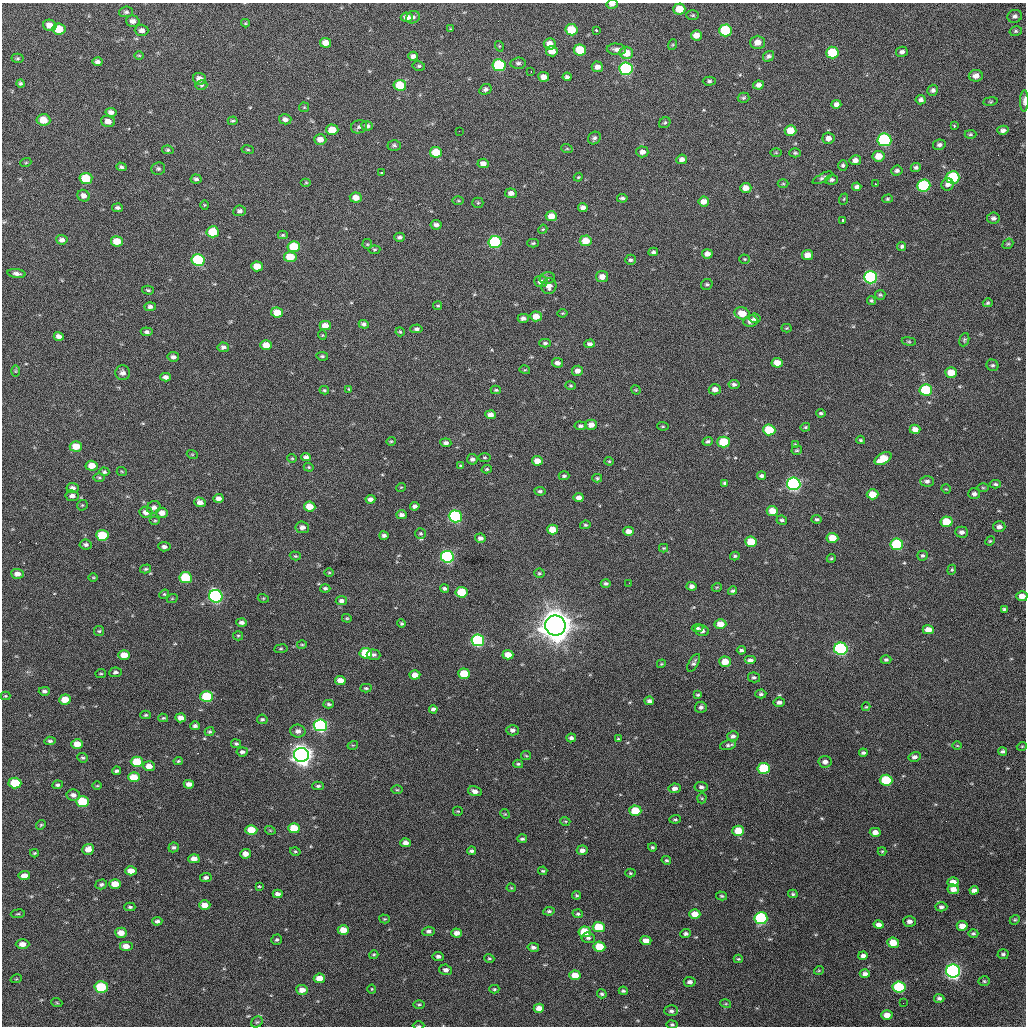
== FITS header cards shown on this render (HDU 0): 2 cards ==
NAXIS1  =                 1024 / length of data axis 1
NAXIS2  =                 1024 / length of data axis 2

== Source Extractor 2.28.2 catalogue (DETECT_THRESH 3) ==
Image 1024 x 1024 px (HDU 0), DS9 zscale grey, 1 PNG px = 1 image px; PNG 1028 x 1028 px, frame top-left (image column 1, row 1024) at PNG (2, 3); each listed source drawn as its Kron ellipse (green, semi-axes under 4 px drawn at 4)
Background 324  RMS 15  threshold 46.4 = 3 sigma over >= 5 px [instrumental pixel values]
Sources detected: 513; of the 513, the 500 brightest by FLUX_AUTO listed and drawn (13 fainter detections omitted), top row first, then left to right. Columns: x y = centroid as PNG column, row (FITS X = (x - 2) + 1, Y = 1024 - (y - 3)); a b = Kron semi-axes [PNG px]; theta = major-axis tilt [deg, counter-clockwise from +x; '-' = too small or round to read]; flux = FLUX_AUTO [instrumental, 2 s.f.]
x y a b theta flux
612 4 6 4 5 3.8e+03
679 9 6 5 - 1.8e+04
126 12 7 5 5 2.2e+03
693 15 6 4 0 1.5e+03
1015 16 7 6 - 3.3e+03
407 17 6 4 -1 6.4e+03
413 17 7 6 - 2.7e+03
133 21 7 5 -16 4.6e+03
245 23 4 4 - 9.9e+02
50 25 7 5 -14 8.4e+03
59 29 6 5 - 2.3e+04
450 29 4 3 - 9.9e+02
142 30 7 5 -3 3.8e+03
571 30 6 5 - 2.9e+04
596 30 3 3 - 3.5e+03
725 30 6 6 - 5.9e+04
1016 31 6 5 - 1.7e+03
696 35 5 5 - 7.8e+03
757 42 7 7 - 9.1e+03
326 43 6 5 - 1.0e+04
550 44 6 5 - 9.7e+03
672 45 5 3 - 1.1e+03
499 46 5 3 - 9.0e+02
616 49 9 5 -5 4.3e+03
580 50 6 5 - 2.8e+04
552 51 6 5 - 1.1e+04
902 52 6 5 - 3.0e+03
626 53 7 6 - 1.5e+04
832 53 6 6 - 4.2e+04
139 55 5 3 - 1.0e+03
413 56 5 4 - 3.9e+03
769 56 6 5 - 2.7e+03
17 58 6 4 1 1.5e+03
97 62 5 4 - 3.2e+03
518 63 7 5 5 2.7e+03
499 65 6 6 - 8.1e+04
419 66 6 4 -12 1.7e+03
597 67 5 5 - 5.6e+03
626 69 7 6 - 1.5e+05
531 71 2 2 - 9.9e+02
976 76 7 6 - 6.3e+03
544 77 5 5 - 7.3e+03
567 77 4 3 - 2.3e+03
199 79 6 6 - 6.9e+03
709 81 6 4 0 1.9e+03
20 84 4 4 - 1.9e+03
201 85 6 4 14 1.8e+03
400 85 6 5 - 3.1e+04
758 85 5 4 - 4.4e+03
485 89 6 5 - 2.8e+03
933 90 5 5 - 2.7e+03
744 98 6 5 - 1.7e+03
921 100 5 4 - 2.9e+03
990 101 7 3 8 1.2e+03
1024 101 10 4 88 4.9e+03
836 104 5 4 - 4.2e+03
304 107 5 5 - 1.2e+03
111 112 5 4 - 4.3e+03
285 119 6 5 - 3.5e+03
43 120 7 6 - 1.6e+04
108 121 7 5 -16 7.1e+03
233 121 5 3 - 1.4e+03
665 123 6 5 - 1.8e+03
367 126 6 5 - 3.4e+03
954 126 3 2 - 1.6e+03
359 127 8 6 17 3.0e+03
332 130 6 5 - 1.6e+04
790 130 6 5 - 1.7e+04
1003 130 5 4 - 3.5e+03
459 131 2 2 - 1.4e+03
970 134 6 4 3 1.6e+03
594 138 7 6 - 2.6e+03
828 138 6 5 - 5.8e+03
320 139 6 5 - 7.6e+03
884 140 7 6 - 1.3e+05
394 145 6 5 - 2.2e+03
939 145 6 5 - 2.9e+03
248 149 6 3 -9 1.1e+03
567 149 6 3 -18 1.0e+03
168 150 5 4 - 1.4e+03
436 152 6 5 - 2.6e+04
642 152 6 5 - 5.0e+03
776 153 6 4 -1 1.1e+03
795 153 5 4 - 1.6e+03
878 156 6 5 - 1.3e+04
682 159 5 5 - 4.7e+03
855 160 5 5 - 5.1e+03
26 162 5 3 - 9.6e+02
483 163 5 5 - 5.3e+03
843 166 5 4 - 2.2e+03
121 167 5 4 - 2.2e+03
916 167 5 4 - 2.0e+03
158 169 7 6 - 2.2e+03
897 171 5 5 - 2.6e+03
381 173 3 3 - 9.6e+02
578 177 4 4 - 1.0e+03
953 177 6 6 - 7.2e+04
86 178 6 5 - 2.7e+04
823 178 11 4 28 2.7e+03
196 179 5 4 - 2.4e+03
832 180 6 5 - 2.4e+03
306 183 5 3 - 1.0e+03
783 184 5 3 - 9.9e+02
876 184 3 2 - 1.2e+03
948 184 6 6 - 4.0e+03
924 186 6 6 - 8.1e+04
857 187 4 4 - 2.8e+03
746 188 6 5 - 9.2e+03
511 193 6 4 -7 4.6e+03
84 196 6 5 - 4.5e+03
356 197 6 5 - 8.9e+03
622 198 5 4 - 2.2e+03
844 199 6 3 70 9.9e+02
887 199 5 4 - 1.4e+03
458 201 5 3 - 1.3e+03
704 201 5 5 - 7.8e+03
478 203 5 5 - 1.3e+03
205 205 4 4 - 1.0e+03
583 207 5 4 - 4.5e+03
117 208 5 4 - 2.4e+03
239 211 6 5 - 2.9e+03
551 216 5 5 - 1.2e+04
993 218 6 5 - 2.9e+03
843 220 3 3 - 6.4e+03
436 225 5 5 - 3.6e+03
543 229 5 3 - 9.2e+02
213 232 6 5 - 3.2e+04
283 235 5 4 - 1.4e+03
399 237 5 4 - 2.6e+03
62 240 6 5 - 4.0e+03
117 241 6 5 - 1.5e+04
586 241 6 5 - 1.8e+04
495 242 6 6 - 1.0e+05
533 243 5 4 - 1.4e+03
367 244 5 5 - 1.2e+03
1008 244 6 5 - 1.5e+03
902 246 4 4 - 1.9e+03
294 247 6 5 - 2.9e+04
374 250 6 4 6 1.3e+03
653 252 5 3 - 2.0e+03
707 254 5 4 - 6.0e+03
808 255 5 5 - 9.0e+03
290 257 6 5 - 2.3e+04
745 259 5 4 - 1.3e+03
198 260 6 6 - 8.7e+04
631 260 5 5 - 2.1e+03
257 266 6 5 - 1.3e+04
17 274 9 4 -6 4.0e+03
602 276 6 5 - 7.0e+03
871 277 6 6 - 1.7e+05
547 278 7 5 16 2.8e+03
541 281 6 5 - 6.9e+03
707 284 6 5 - 1.8e+03
549 286 8 7 - 5.6e+03
148 290 6 3 -15 1.6e+03
880 295 5 5 - 1.8e+03
871 300 4 4 - 1.4e+03
988 303 5 4 - 1.7e+03
438 306 4 3 - 1.2e+03
150 307 5 4 - 3.2e+03
277 312 6 5 - 1.7e+04
563 313 5 3 - 1.0e+03
742 313 8 6 -18 1.6e+04
536 316 6 5 - 1.1e+04
523 318 5 4 - 3.6e+03
755 318 5 4 - 2.8e+03
750 321 7 6 - 5.8e+03
364 324 5 4 - 2.8e+03
325 325 5 4 - 9.7e+03
787 328 5 4 - 1.1e+03
416 329 6 4 3 2.4e+03
147 332 6 4 -6 2.7e+03
400 332 5 4 - 1.3e+03
322 335 5 3 - 8.6e+02
59 336 5 4 - 4.4e+03
964 340 7 5 70 1.6e+03
909 341 7 3 -8 1.3e+03
545 343 6 4 0 1.9e+03
590 344 5 4 - 3.1e+03
266 345 5 5 - 1.3e+04
223 347 5 4 - 3.2e+03
322 356 6 4 -8 1.6e+03
173 357 5 5 - 3.5e+03
557 363 5 4 - 4.0e+03
777 363 5 5 - 1.2e+04
992 365 6 5 - 1.9e+03
525 370 5 3 - 1.0e+03
16 371 6 4 -90 1.3e+03
577 371 5 5 - 5.0e+03
951 372 6 5 - 1.7e+04
123 373 7 7 - 4.7e+03
166 377 5 4 - 4.4e+03
734 384 5 4 - 2.5e+03
571 386 5 4 - 1.2e+03
349 389 4 4 - 1.1e+03
715 389 6 5 - 5.9e+03
324 390 5 3 - 1.5e+03
496 390 5 4 - 1.4e+03
636 390 5 4 - 1.1e+03
926 390 6 5 - 6.4e+04
821 413 5 4 - 1.8e+03
490 415 5 4 - 5.6e+03
591 425 6 5 - 7.9e+03
580 426 6 4 -5 2.3e+03
663 426 6 4 -6 1.2e+03
805 427 5 4 - 1.4e+03
915 429 5 4 - 6.5e+03
769 430 6 5 - 4.2e+04
861 440 4 3 - 1.3e+03
391 441 4 4 - 1.2e+03
708 441 5 3 - 1.8e+03
724 442 6 5 - 4.1e+04
446 443 5 4 - 3.1e+03
795 445 3 3 - 1.2e+03
76 446 6 5 - 1.4e+04
797 450 5 4 - 1.5e+03
192 454 5 3 - 9.7e+02
306 457 5 4 - 3.2e+03
485 457 6 3 -1 1.2e+03
292 458 4 4 - 1.0e+03
472 459 5 5 - 2.9e+03
883 459 9 5 29 2.3e+04
537 461 5 4 - 1.0e+04
609 461 4 4 - 1.0e+03
92 466 6 5 - 1.1e+04
461 466 4 3 - 1.5e+03
309 467 5 4 - 1.3e+03
487 469 5 4 - 1.3e+03
104 472 5 4 - 1.8e+03
122 472 5 3 - 9.0e+02
564 476 5 4 - 1.7e+03
761 476 4 3 - 2.7e+03
99 478 5 3 - 1.3e+03
597 478 5 4 - 1.3e+03
927 481 7 5 -2 3.0e+03
725 483 4 4 - 1.7e+03
794 484 7 6 - 2.4e+05
995 484 6 4 -3 1.7e+03
401 487 5 3 - 8.6e+02
72 488 6 5 - 4.1e+03
983 488 6 4 -1 1.2e+03
946 489 5 4 - 9.6e+02
540 491 5 4 - 1.9e+03
873 494 6 5 - 1.7e+04
974 494 6 5 - 2.8e+03
72 496 6 5 - 4.3e+03
579 497 5 4 - 5.3e+03
218 498 5 4 - 5.0e+03
370 499 5 4 - 4.2e+03
200 502 6 5 - 6.3e+03
82 505 6 5 - 1.3e+03
310 506 6 5 - 1.6e+04
415 506 5 4 - 3.1e+03
154 507 7 6 - 4.2e+03
772 511 5 5 - 1.4e+04
146 512 6 5 - 5.8e+03
162 513 6 5 - 7.0e+03
402 515 5 4 - 3.8e+03
455 516 6 6 - 1.3e+05
817 519 5 4 - 1.6e+03
782 520 5 4 - 2.0e+03
155 521 5 3 - 1.0e+03
946 522 6 5 - 2.4e+04
585 525 5 4 - 1.5e+03
302 527 7 6 - 4.9e+03
999 527 6 5 - 4.2e+03
553 530 5 5 - 1.4e+04
628 531 5 4 - 6.0e+03
962 532 6 5 - 3.9e+03
421 533 5 5 - 1.6e+03
102 535 6 5 - 4.1e+04
384 536 4 3 - 2.8e+03
480 538 5 4 - 3.8e+03
832 538 6 5 - 1.7e+04
990 541 5 4 - 1.2e+03
751 542 6 5 - 2.7e+04
897 544 6 5 - 7.9e+04
86 545 6 5 - 2.7e+03
164 547 6 4 -5 3.4e+03
664 548 4 4 - 9.8e+02
295 556 5 4 - 1.3e+03
735 556 5 3 - 1.6e+03
922 556 5 5 - 1.9e+03
447 557 6 6 - 1.6e+05
831 558 4 4 - 1.3e+03
145 569 5 4 - 1.5e+03
952 570 5 4 - 1.3e+03
329 572 5 3 - 9.9e+02
539 573 5 4 - 1.6e+03
17 574 6 5 - 5.7e+03
93 577 5 3 - 9.0e+02
186 578 6 5 - 4.8e+04
606 583 5 4 - 2.1e+03
629 583 3 2 - 1.1e+03
692 586 5 4 - 4.1e+03
717 587 5 3 - 8.4e+02
325 588 5 4 - 2.0e+03
444 588 4 4 - 2.2e+03
732 591 4 4 - 2.0e+03
461 592 6 5 - 3.8e+04
164 594 5 4 - 1.1e+03
216 596 7 6 - 2.1e+05
1022 596 5 5 - 7.7e+03
263 598 5 3 - 1.0e+03
172 599 5 3 - 8.9e+02
341 601 5 4 - 3.4e+03
1004 609 4 3 - 1.8e+03
347 618 5 4 - 1.2e+03
241 622 5 4 - 3.2e+03
401 623 4 4 - 1.4e+03
720 624 6 5 - 1.2e+04
555 626 10 10 - 2.1e+06
698 628 6 4 7 2.0e+03
928 630 5 4 - 9.3e+03
99 631 5 5 - 1.4e+03
702 631 7 5 -17 3.9e+03
238 636 5 4 - 1.4e+03
478 640 6 6 - 1.4e+05
302 645 5 3 - 1.2e+03
281 649 7 3 8 1.1e+03
841 649 7 6 - 1.7e+05
741 650 4 3 - 1.8e+03
366 653 6 5 - 4.3e+04
124 655 6 5 - 1.3e+04
374 655 7 5 -4 2.7e+03
508 655 5 4 - 1.2e+04
750 660 6 4 0 4.5e+03
886 660 5 4 - 1.9e+03
725 662 5 5 - 1.4e+04
694 663 10 5 60 2.6e+03
661 664 4 3 - 9.2e+02
115 672 6 4 6 2.5e+03
101 674 5 3 - 1.0e+03
464 674 6 5 - 3.0e+04
415 675 5 4 - 9.9e+03
754 677 6 5 - 2.3e+03
340 680 5 4 - 8.1e+03
366 688 5 4 - 1.6e+03
44 691 5 4 - 2.5e+03
761 694 5 4 - 1.7e+03
698 695 4 3 - 1.6e+03
5 696 5 4 - 1.2e+03
207 696 6 5 - 5.0e+04
65 699 6 5 - 1.5e+04
649 701 5 4 - 3.0e+03
779 702 5 4 - 3.4e+03
329 704 5 3 - 1.9e+03
701 707 6 5 - 2.9e+03
866 707 4 4 - 1.0e+03
433 709 4 4 - 2.5e+03
146 715 5 4 - 1.4e+03
163 718 5 4 - 1.4e+03
181 718 5 4 - 6.0e+03
262 719 5 5 - 1.8e+03
320 725 6 6 - 2.2e+05
195 726 5 4 - 2.8e+03
512 730 6 5 - 3.1e+03
298 731 7 6 - 4.8e+03
210 732 5 4 - 1.6e+03
733 736 5 5 - 3.2e+03
571 738 5 4 - 2.7e+03
618 739 4 4 - 1.2e+03
50 741 6 4 5 2.2e+03
77 744 5 5 - 1.1e+04
236 744 5 4 - 1.6e+03
353 745 5 3 - 9.1e+02
728 745 8 5 14 2.4e+03
957 746 5 3 - 9.0e+02
1022 746 5 3 - 8.5e+02
1003 751 4 3 - 2.0e+03
242 752 5 4 - 2.8e+03
863 753 4 3 - 2.0e+03
301 755 7 7 - 9.0e+05
526 756 5 4 - 1.2e+03
914 757 6 5 - 3.2e+03
83 758 5 4 - 1.6e+03
178 761 5 4 - 1.3e+03
137 762 6 5 - 3.4e+04
825 762 6 6 - 4.6e+03
518 764 5 3 - 1.5e+03
149 766 6 5 - 8.3e+03
764 768 6 5 - 5.9e+04
116 771 4 3 - 2.0e+03
134 777 6 5 - 1.8e+04
886 780 6 5 - 5.2e+04
15 783 6 5 - 3.2e+04
189 784 5 4 - 5.0e+03
57 785 5 4 - 2.1e+03
97 786 5 3 - 1.0e+03
318 786 6 4 1 1.8e+03
701 787 7 5 -4 2.9e+03
675 788 6 5 - 4.4e+03
397 790 6 3 -1 1.1e+03
475 791 7 5 -15 4.9e+03
73 795 7 5 -8 4.0e+03
702 798 5 5 - 1.2e+03
83 802 6 5 - 4.4e+04
458 811 5 5 - 1.0e+03
635 811 6 5 - 2.5e+04
505 814 5 4 - 1.1e+03
675 819 6 3 4 1.3e+03
565 821 5 3 - 1.0e+03
41 825 5 4 - 1.3e+03
294 828 6 5 - 2.1e+04
251 830 6 5 - 2.1e+04
270 830 5 3 - 1.0e+03
738 831 6 5 - 2.2e+04
875 832 5 4 - 5.8e+03
522 839 5 4 - 2.0e+03
406 843 5 4 - 5.4e+03
173 847 5 4 - 2.3e+03
652 847 4 3 - 1.4e+03
88 849 6 5 - 8.3e+03
582 850 5 5 - 4.7e+03
295 851 5 4 - 1.2e+03
472 851 4 3 - 2.3e+03
882 851 4 4 - 1.1e+03
34 853 4 3 - 1.2e+03
245 854 5 5 - 5.8e+03
194 859 5 4 - 7.5e+03
666 860 5 4 - 1.5e+03
131 871 6 4 2 9.9e+03
543 871 4 3 - 1.2e+03
630 873 5 4 - 1.4e+03
24 876 6 4 5 8.3e+03
206 877 6 4 6 2.7e+03
953 882 5 5 - 9.7e+03
101 884 6 5 - 2.2e+03
115 884 6 5 - 1.5e+04
259 886 3 3 - 9.6e+02
511 888 4 4 - 1.0e+03
953 889 6 5 - 6.4e+03
974 890 4 4 - 3.6e+03
278 894 5 4 - 4.1e+03
793 894 5 3 - 1.5e+03
577 895 4 4 - 1.4e+03
722 896 5 4 - 1.4e+03
205 905 5 4 - 8.9e+03
130 907 5 4 - 1.8e+03
941 907 6 4 -3 2.5e+03
549 911 6 4 8 2.0e+03
18 914 7 3 8 1.2e+03
578 914 5 4 - 1.9e+03
695 914 5 5 - 1.1e+04
761 918 6 6 - 1.1e+05
384 919 5 4 - 1.3e+03
1015 920 5 4 - 1.3e+03
157 921 5 4 - 2.3e+03
909 921 6 5 - 4.1e+03
879 925 5 4 - 4.0e+03
962 926 5 5 - 9.9e+03
599 927 6 5 - 3.3e+04
343 930 6 5 - 1.3e+04
429 931 6 4 5 2.8e+03
585 932 6 5 - 3.4e+04
121 933 6 5 - 8.4e+03
457 933 5 4 - 6.0e+03
973 933 5 4 - 1.6e+03
686 934 5 4 - 2.4e+03
588 938 7 5 -5 2.4e+03
276 940 5 5 - 1.7e+03
646 940 5 4 - 7.9e+03
893 943 6 5 - 1.6e+04
22 944 7 5 0 6.4e+03
126 946 7 5 0 7.6e+03
533 947 5 4 - 3.0e+03
599 947 6 5 - 2.1e+04
1003 954 5 5 - 1.9e+03
374 955 4 4 - 1.4e+03
438 956 5 4 - 2.9e+03
863 956 5 4 - 3.8e+03
489 958 5 4 - 1.4e+03
738 959 4 3 - 1.2e+03
446 970 6 5 - 3.5e+03
819 970 5 3 - 9.2e+02
953 971 7 6 - 3.6e+05
865 974 5 4 - 3.1e+03
575 975 5 5 - 1.2e+04
319 978 6 4 6 1.1e+04
16 979 6 3 17 8.6e+02
984 981 6 4 -3 1.5e+03
690 982 6 5 - 3.4e+03
101 987 6 5 - 5.6e+04
899 987 6 5 - 7.7e+04
372 989 4 4 - 9.5e+02
494 989 5 4 - 1.5e+03
302 990 6 5 - 8.0e+03
623 991 4 3 - 1.8e+03
602 994 5 4 - 1.8e+03
939 998 5 4 - 2.4e+03
57 1003 5 3 - 1.1e+03
903 1003 2 2 - 8.8e+02
726 1004 5 3 - 1.2e+03
419 1005 6 3 0 1.4e+03
539 1008 5 4 - 7.7e+03
671 1011 7 5 -1 2.9e+03
887 1015 5 4 - 8.7e+03
257 1022 6 5 - 1.5e+03
672 1025 5 4 - 1.6e+03
419 1026 6 3 -1 1.1e+03
At the frame edge (FLAGS 8, measured only in part): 5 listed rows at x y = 612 4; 1024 101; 1022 596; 672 1025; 419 1026
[13 fainter detections neither listed nor drawn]